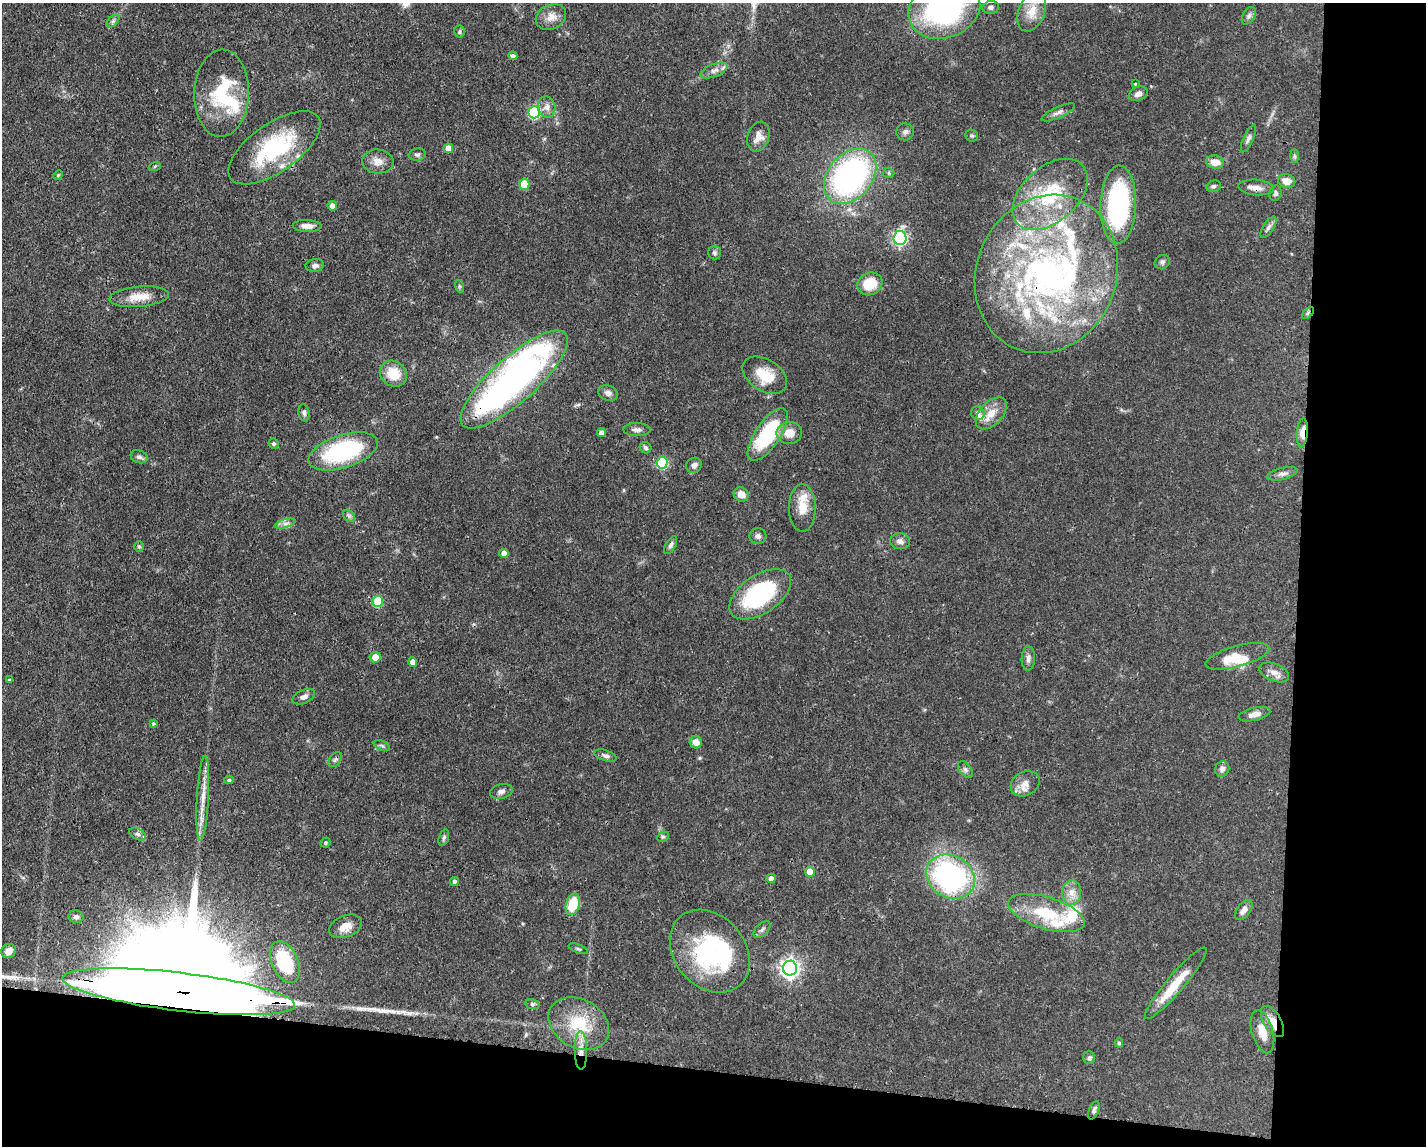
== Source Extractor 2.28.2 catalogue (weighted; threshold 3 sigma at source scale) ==
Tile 12 of 3 x 4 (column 3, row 4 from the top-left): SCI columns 2956-4379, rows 1-1144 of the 4598 x 4575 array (HDU 1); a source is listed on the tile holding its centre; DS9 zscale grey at full resolution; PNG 1428 x 1148 px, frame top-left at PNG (2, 3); each listed source drawn as its Kron ellipse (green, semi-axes under 4 px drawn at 4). Shown black and unused: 16% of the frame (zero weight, under 3 of 4 exposures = <1% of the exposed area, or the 3 px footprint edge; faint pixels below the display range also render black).
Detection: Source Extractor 2.28.2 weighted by HDU 2 'WHT'; one run over the whole footprint, this tile lists its part. Background 0.0632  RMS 0.0038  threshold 0.0171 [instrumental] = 3 sigma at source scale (4.5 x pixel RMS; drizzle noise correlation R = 1.50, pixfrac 1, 0.05/0.05 arcsec/px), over >= 5 px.
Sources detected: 147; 3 inside a brighter object's white glare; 2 long thin detections or spike segments (spike, bleed or trail) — neither listed nor drawn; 15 inside a brighter listed object's ellipse — not listed separately; the other 127 listed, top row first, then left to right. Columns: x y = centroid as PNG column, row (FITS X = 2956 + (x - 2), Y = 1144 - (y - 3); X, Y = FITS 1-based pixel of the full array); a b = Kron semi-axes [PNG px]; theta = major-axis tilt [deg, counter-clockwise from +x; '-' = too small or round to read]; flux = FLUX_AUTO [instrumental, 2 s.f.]
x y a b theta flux
991 7 8 6 8 1.1
944 9 37 28 21 80
1032 12 21 13 69 5.8
1249 16 9 6 59 1.2
551 17 16 12 25 3.6
113 21 7 4 45 0.87
459 32 6 5 - 0.66
513 56 4 4 - 1.3
714 71 14 6 21 2.1
1135 84 4 4 - 0.34
222 93 44 27 88 26
1138 94 10 6 24 2.1
547 107 10 8 -77 2.1
534 112 6 6 - 40
1058 112 18 5 24 1.8
905 132 8 8 - 1.5
971 135 6 6 - 0.71
758 137 15 10 70 3.8
1249 138 15 5 66 1.2
274 148 53 24 35 34
448 148 5 4 - 4.1
417 155 8 6 8 0.97
1294 156 7 4 -89 0.66
378 161 16 12 -5 3.4
1215 162 9 6 -10 4.1
155 166 6 4 19 0.52
889 173 6 5 - 0.7
58 175 5 3 - 0.39
850 176 31 22 49 99
1287 181 9 6 -13 3.8
524 184 5 5 - 11
1214 186 7 5 15 0.8
1256 187 18 8 -4 2.9
1275 193 8 6 77 0.89
1050 194 44 27 42 30
1118 205 39 18 88 66
332 206 5 4 - 2.4
307 226 14 6 -2 2.8
1268 227 12 5 56 1.3
900 238 7 6 - 76
714 253 7 6 - 0.84
1162 262 8 6 34 0.97
315 266 9 6 8 1.4
1046 274 81 70 66 150
870 284 13 11 25 9.6
459 286 6 4 -72 0.58
139 297 30 10 5 6.5
1308 313 7 4 46 0.74
393 374 14 12 -37 8.7
765 375 24 15 -33 9.9
514 379 69 22 42 140
608 393 10 7 -20 1.8
304 413 9 5 -81 1
978 413 7 6 - 1.2
991 413 19 11 46 5
637 430 13 6 -1 1.6
601 433 4 4 - 2.4
789 433 13 11 8 5.3
1302 433 14 5 85 3.7
768 435 31 12 56 27
274 444 5 5 - 0.79
646 448 6 5 - 0.95
343 451 36 16 18 39
139 457 9 6 -20 1.2
662 463 5 5 - 30
694 465 8 7 - 1.6
1282 474 15 6 14 1.7
741 494 8 7 - 3.2
802 508 24 13 -89 6.5
349 516 7 5 -45 0.92
285 524 10 4 15 1.4
758 536 8 8 - 1.5
900 541 10 8 -5 1.8
671 545 10 5 61 1.1
139 546 5 5 - 0.65
504 553 4 4 - 2.9
760 594 35 19 34 42
377 601 5 5 - 18
1237 656 33 10 15 8.4
375 657 5 5 - 4
1028 658 12 6 88 1.8
413 662 4 4 - 2.7
1274 672 16 8 -22 2.9
9 680 4 4 - 0.44
304 697 12 6 22 1.8
1254 714 16 6 14 2.7
153 723 4 3 - 0.52
696 742 6 6 - 2.6
382 746 9 4 -24 0.79
605 756 11 5 -17 1.2
335 760 8 5 54 0.85
1222 769 8 7 - 1.4
965 770 9 5 -53 1.1
229 780 4 4 - 0.68
1025 784 15 12 27 3.4
501 791 11 7 14 1.6
203 798 42 6 87 6.1
138 834 9 5 -28 1.2
663 837 6 4 28 0.59
444 838 8 5 72 0.82
325 843 5 4 - 0.58
810 872 5 5 - 6.9
950 877 25 21 -31 80
771 878 4 4 - 2
454 881 4 4 - 1
1072 892 12 9 84 3.4
573 904 11 7 74 12
1244 910 11 6 54 2.5
1046 913 40 16 -17 19
76 917 7 6 - 1.2
346 926 17 11 22 4.3
762 929 10 6 44 1
578 949 10 3 -21 0.57
9 951 8 7 - 2.1
710 951 45 35 -50 48
285 962 22 13 -66 16
790 968 7 7 - 190
1176 983 46 8 50 11
179 992 117 19 -7 39000
532 1004 7 5 -11 0.74
1272 1021 17 8 -59 5
579 1024 32 24 -30 17
1262 1032 22 10 -74 5.7
1119 1043 4 4 - 0.6
581 1050 19 6 -89 4
1089 1058 6 6 - 1
1094 1110 10 5 68 1.1
Overlapping masked pixels (flux is a lower limit): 8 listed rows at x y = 1256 187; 1046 274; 1308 313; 514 379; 1302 433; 179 992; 1272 1021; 581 1050
Isophote crosses this tile's border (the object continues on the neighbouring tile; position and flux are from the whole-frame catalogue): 2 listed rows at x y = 944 9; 179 992